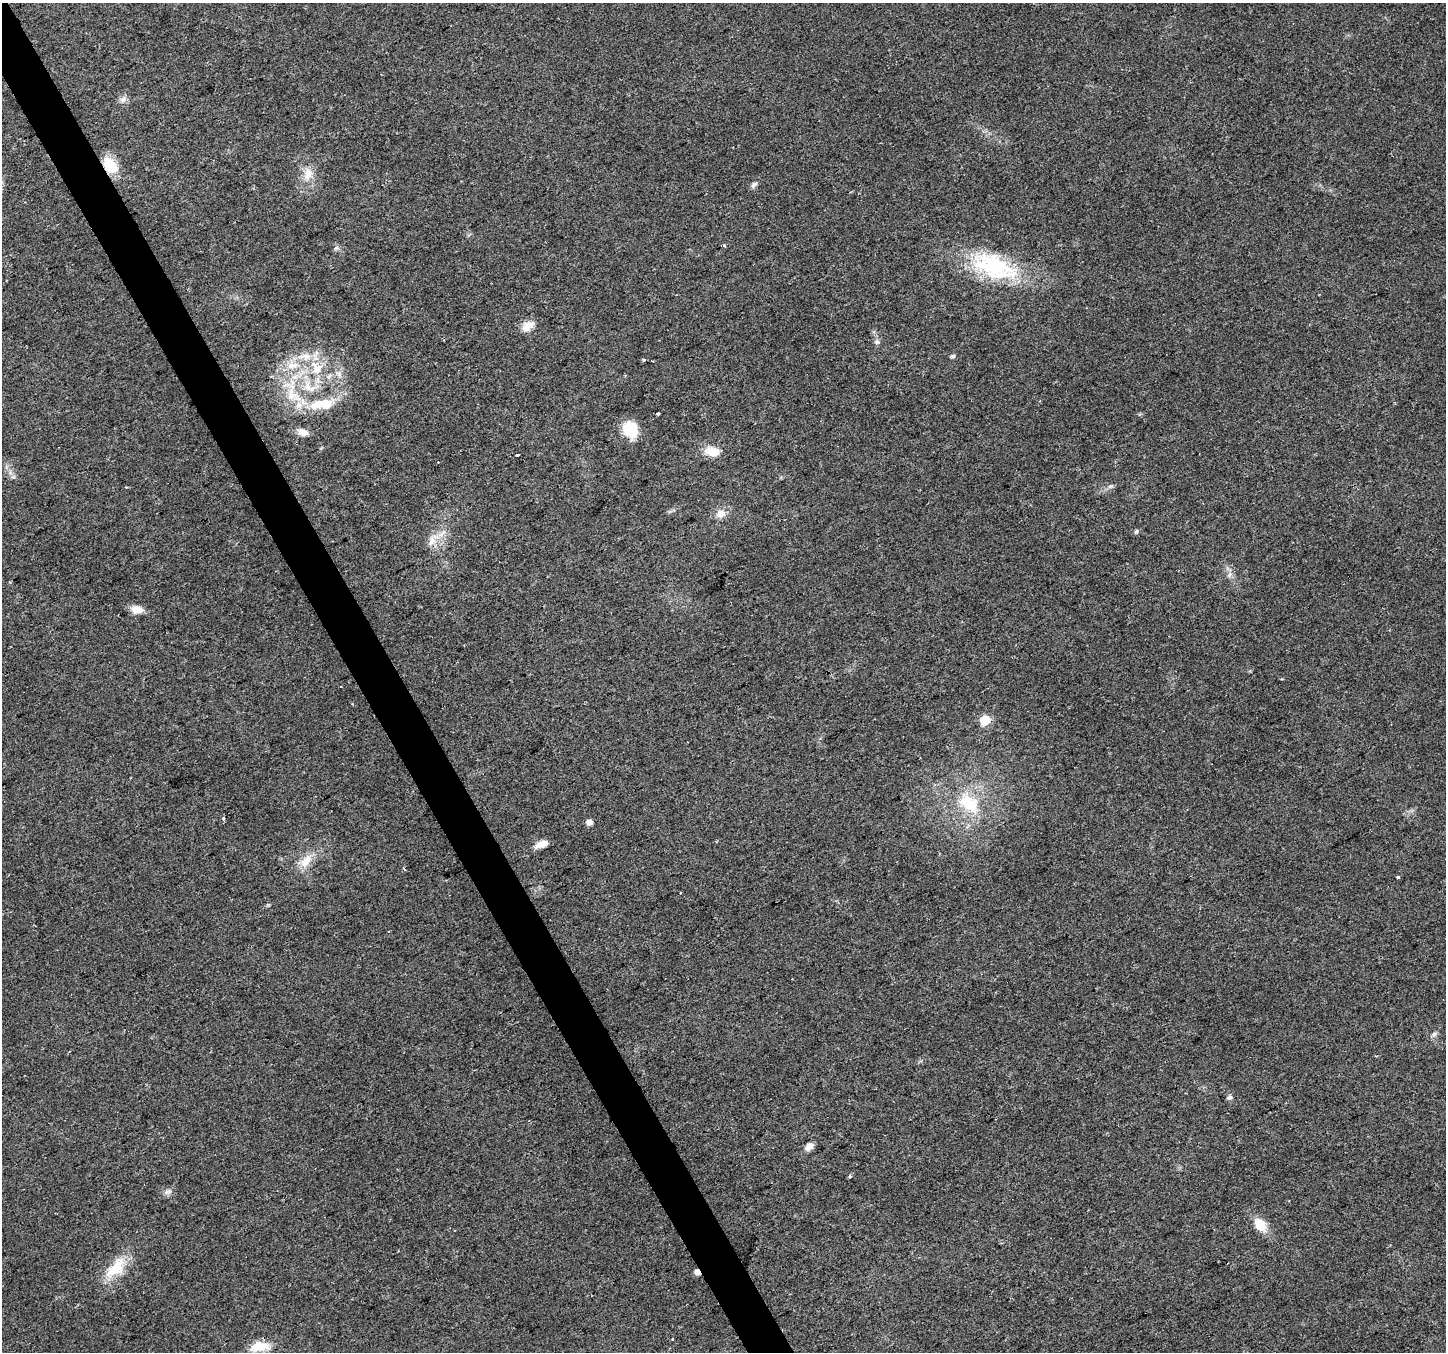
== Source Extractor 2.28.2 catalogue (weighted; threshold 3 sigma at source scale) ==
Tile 11 of 4 x 4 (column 3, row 3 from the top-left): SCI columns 2891-4334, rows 1512-2861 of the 5778 x 5662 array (HDU 1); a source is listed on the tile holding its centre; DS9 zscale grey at full resolution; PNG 1448 x 1354 px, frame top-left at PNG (2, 3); no overlay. Shown black and unused: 3% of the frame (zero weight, under 2 of 3 exposures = <1% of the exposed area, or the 3 px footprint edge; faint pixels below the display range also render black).
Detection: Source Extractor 2.28.2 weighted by HDU 2 'WHT'; one run over the whole footprint, this tile lists its part. Background 0.0769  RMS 0.0073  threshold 0.0329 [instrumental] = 3 sigma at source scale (4.5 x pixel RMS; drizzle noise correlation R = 1.50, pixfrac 1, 0.0396/0.0396 arcsec/px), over >= 5 px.
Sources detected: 55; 5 cosmic-ray / hot-pixel residue — not listed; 4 inside a brighter listed object's ellipse — not listed separately; the other 46 listed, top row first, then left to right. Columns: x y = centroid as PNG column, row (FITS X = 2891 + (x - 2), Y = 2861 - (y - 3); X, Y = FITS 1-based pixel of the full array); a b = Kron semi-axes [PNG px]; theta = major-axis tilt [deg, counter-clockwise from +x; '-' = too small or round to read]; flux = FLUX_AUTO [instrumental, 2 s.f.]
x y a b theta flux
123 99 10 7 29 3
110 165 23 14 -50 17
308 174 19 11 79 9.5
754 185 9 6 41 2.2
724 246 3 3 - 2
336 248 7 5 11 1.6
994 267 64 29 -22 70
527 326 18 10 41 6.8
877 342 6 6 - 1.6
952 356 7 5 16 1.2
644 360 4 3 - 1.3
652 361 3 2 - 0.82
293 365 19 8 11 9.8
317 368 21 15 -60 19
309 387 21 12 -41 14
291 396 24 16 -70 21
317 404 24 11 29 16
658 413 4 3 - 1.9
630 429 20 15 -64 19
303 432 14 9 -10 4.9
713 452 15 10 -11 12
517 455 3 3 - 5.1
1110 486 7 4 18 1.5
721 514 12 10 17 6.4
1136 531 6 5 - 1.1
431 541 13 9 52 5.8
1229 575 8 5 59 1.9
137 609 13 9 -6 7.5
985 720 6 6 - 35
969 803 35 22 -43 36
223 818 4 3 - 1.8
589 822 5 5 - 5.8
542 844 16 7 20 5.9
306 861 21 11 52 11
1398 877 3 3 - 4.1
680 893 3 2 - 1.1
389 931 2 2 - 0.8
1434 1034 7 5 44 1.6
1229 1098 8 5 31 1.7
809 1147 10 6 43 5
850 1176 5 3 - 1.2
168 1192 12 5 18 2.6
1289 1201 3 2 - 0.51
1260 1225 17 11 -45 12
116 1268 34 17 49 23
259 1346 25 12 2 13
Overlapping masked pixels (flux is a lower limit): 1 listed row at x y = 110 165